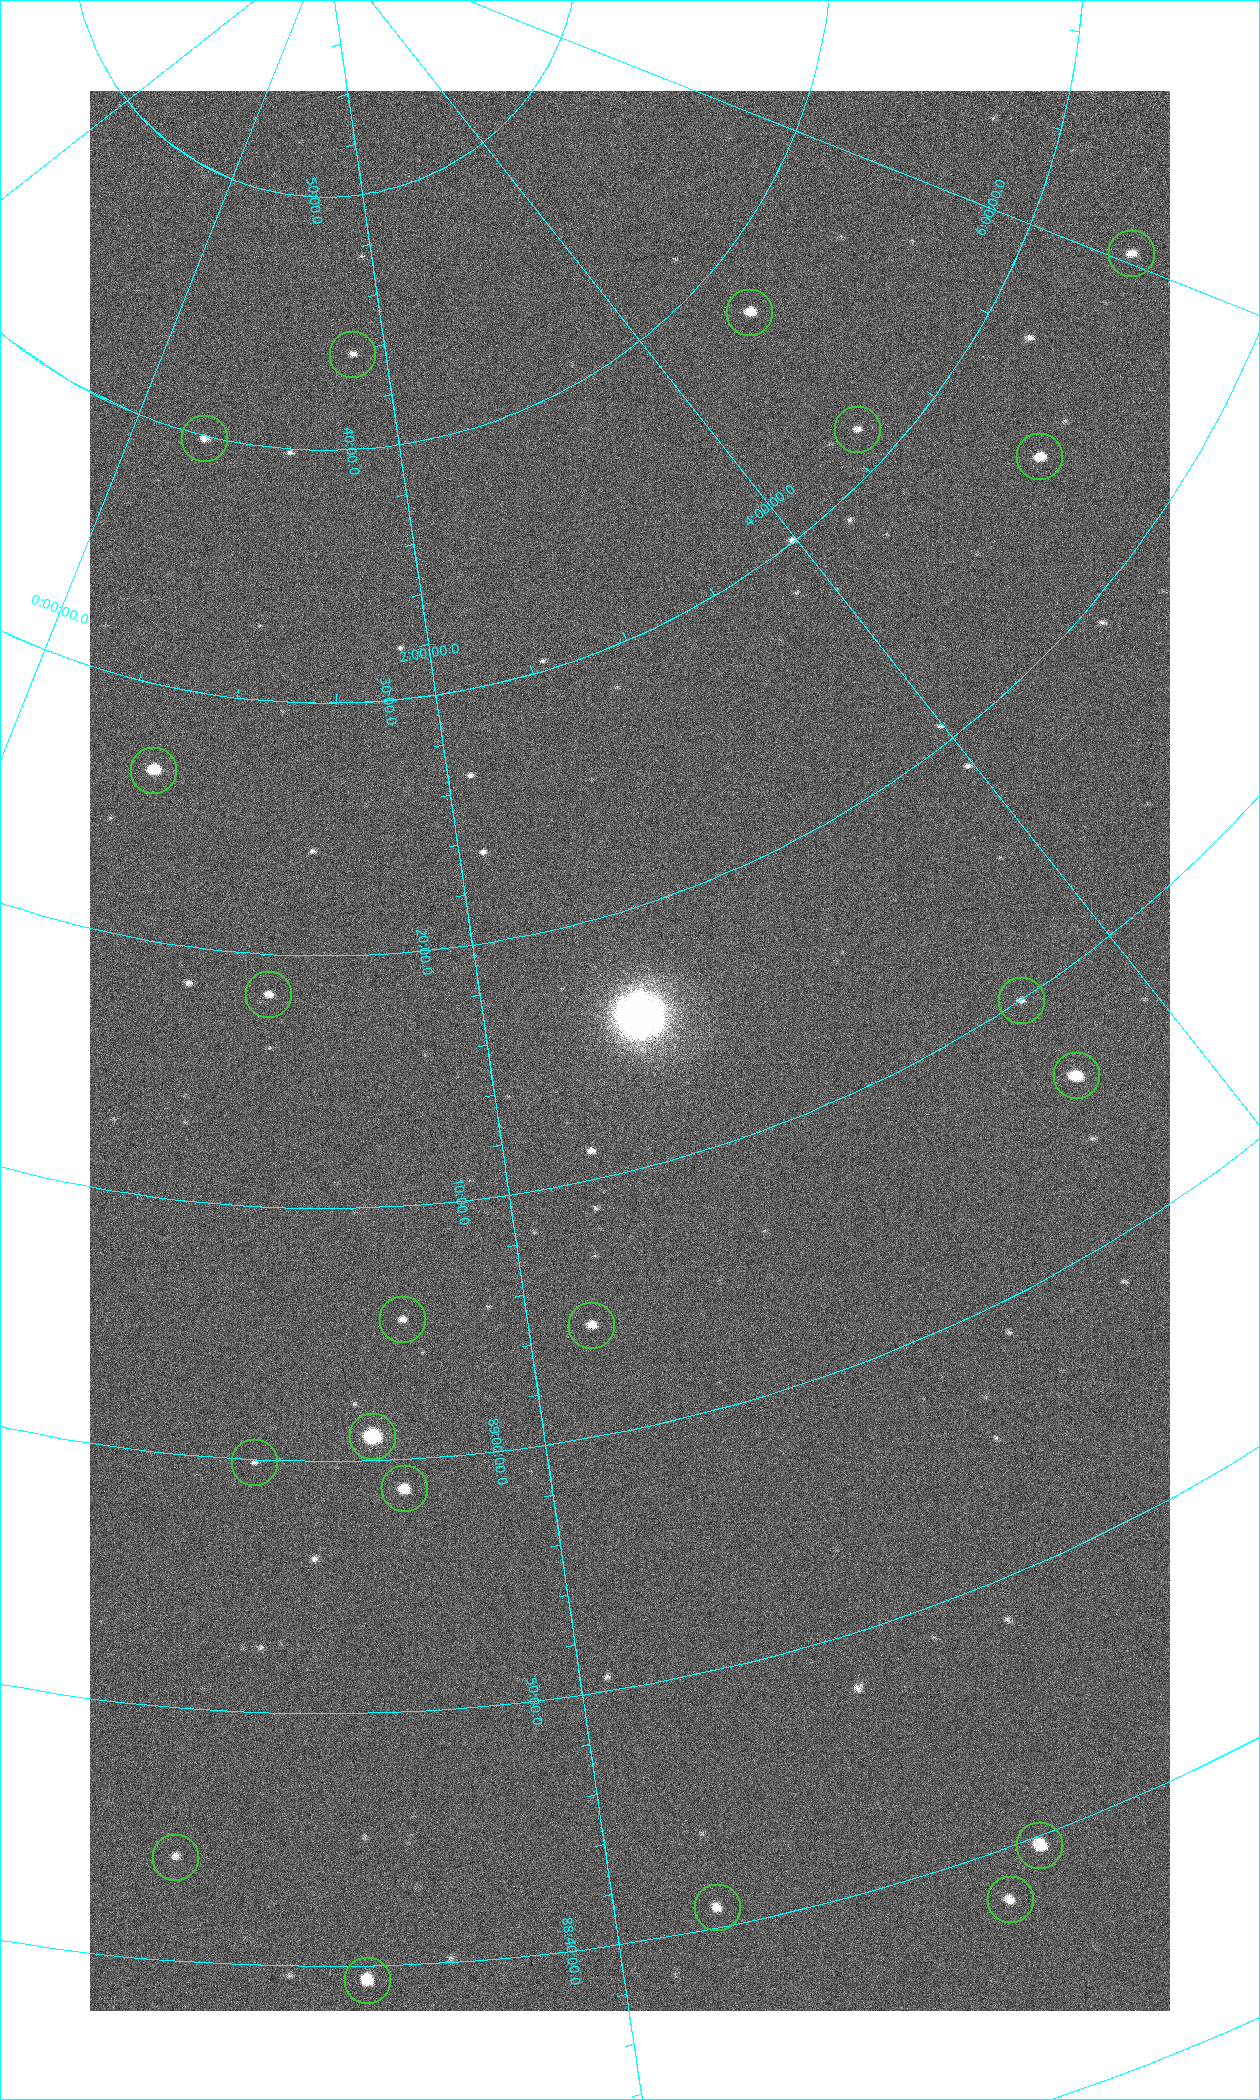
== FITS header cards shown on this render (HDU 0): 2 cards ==
NAXIS1  =                 1080 / length of data axis 1
NAXIS2  =                 1920 / length of data axis 2

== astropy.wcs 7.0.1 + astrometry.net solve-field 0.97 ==
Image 1080 x 1920 px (HDU 0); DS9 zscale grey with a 90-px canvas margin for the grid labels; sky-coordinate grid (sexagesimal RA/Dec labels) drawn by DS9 from the SOLVED WCS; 20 Tycho-2 reference stars matched to detected sources circled (green)
Header WCS: none
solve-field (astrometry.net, Tycho-2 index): SOLVED blind (the file carries no WCS)
Solved WCS: RA---TAN-SIP/DEC--TAN-SIP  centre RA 02:28:05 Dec +89:15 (37.02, +89.24 deg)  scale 2.37 arcsec/px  FOV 42.7' x 76.0'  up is +15 deg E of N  parity flipped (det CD > 0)
(file carries no celestial WCS; the grid is the blind solution)
Tycho-2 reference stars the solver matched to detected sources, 20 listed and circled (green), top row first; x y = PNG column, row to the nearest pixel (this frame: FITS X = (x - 90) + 1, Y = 1920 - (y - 91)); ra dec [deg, ICRS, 3 dp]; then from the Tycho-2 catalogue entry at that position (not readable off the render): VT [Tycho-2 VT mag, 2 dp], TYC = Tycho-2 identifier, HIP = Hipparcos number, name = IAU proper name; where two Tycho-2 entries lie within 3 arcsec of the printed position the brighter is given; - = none
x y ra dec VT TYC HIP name
1131 253 90.669 +89.431 10.31 4630-104-1 - -
749 312 70.692 +89.630 9.34 4629-37-1 - -
352 354 25.399 +89.729 11.04 4627-64-1 - -
857 429 69.250 +89.526 11.02 4629-45-1 - -
204 438 7.906 +89.665 10.51 4627-6-1 - -
1039 456 75.971 +89.421 9.41 4629-33-1 - -
153 770 9.931 +89.444 8.22 4627-49-1 3128 -
268 994 18.559 +89.307 10.52 4627-75-1 - -
1021 1000 55.017 +89.166 11.19 4628-70-1 - -
1076 1075 55.225 +89.105 8.15 4628-68-1 17195 -
402 1319 24.867 +89.092 10.76 4627-125-1 - -
591 1325 32.549 +89.073 9.84 4628-149-1 - -
372 1436 23.461 +89.016 6.47 4627-259-1 7283 -
254 1462 19.000 +88.998 11.53 4627-46-1 - -
404 1488 24.587 +88.980 9.00 4627-86-1 - -
1039 1845 42.246 +88.661 8.90 4628-20-1 - -
175 1857 17.187 +88.735 11.22 4627-80-1 - -
1010 1899 40.943 +88.634 10.89 4628-71-1 - -
717 1907 32.945 +88.680 10.72 4628-99-1 - -
367 1980 22.838 +88.657 9.18 4627-37-1 - -